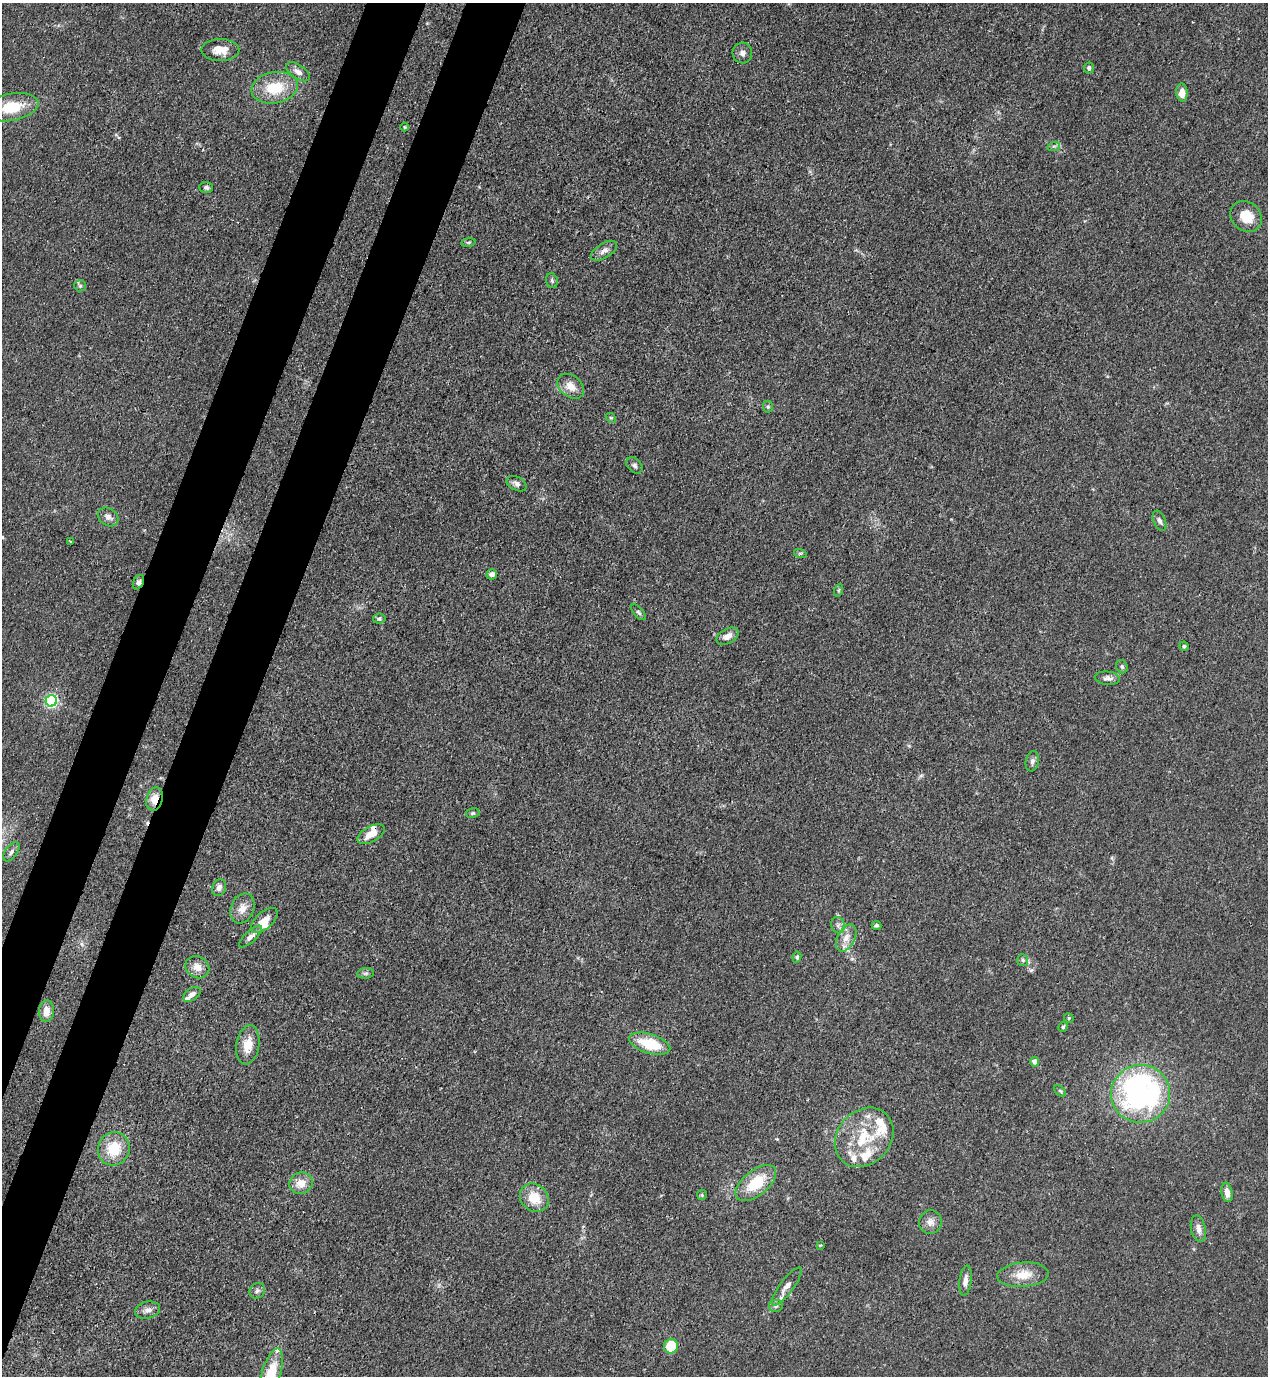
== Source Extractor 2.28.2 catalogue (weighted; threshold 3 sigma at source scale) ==
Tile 7 of 4 x 4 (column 3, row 2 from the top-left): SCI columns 2886-4151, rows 2791-4164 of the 5639 x 5578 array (HDU 1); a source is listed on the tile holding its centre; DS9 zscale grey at full resolution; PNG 1270 x 1378 px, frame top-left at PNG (2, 3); each listed source drawn as its Kron ellipse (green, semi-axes under 4 px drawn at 4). Shown black and unused: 8% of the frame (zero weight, under 3 of 4 exposures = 7% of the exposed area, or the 3 px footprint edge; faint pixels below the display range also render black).
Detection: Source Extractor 2.28.2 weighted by HDU 2 'WHT'; one run over the whole footprint, this tile lists its part. Background 0.0145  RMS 0.0024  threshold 0.0108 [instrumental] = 3 sigma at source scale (4.5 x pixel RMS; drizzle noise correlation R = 1.50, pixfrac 1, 0.05/0.05 arcsec/px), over >= 5 px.
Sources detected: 87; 1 inside a brighter object's white glare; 1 cosmic-ray / hot-pixel residue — neither listed nor drawn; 8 inside a brighter listed object's ellipse — not listed separately; the other 77 listed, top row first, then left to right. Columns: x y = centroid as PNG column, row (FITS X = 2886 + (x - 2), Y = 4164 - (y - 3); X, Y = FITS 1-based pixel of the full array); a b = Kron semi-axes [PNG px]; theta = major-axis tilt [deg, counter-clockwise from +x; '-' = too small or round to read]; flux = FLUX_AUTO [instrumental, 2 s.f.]
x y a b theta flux
220 50 19 11 0 3.3
742 53 10 10 - 1.1
1089 68 5 5 - 0.73
298 72 13 7 -35 1.5
275 88 23 15 10 8.5
1182 93 9 5 -87 2.6
11 107 27 13 11 9.2
405 127 4 4 - 0.23
1054 146 6 4 17 0.41
206 187 7 5 -4 0.6
1246 217 17 14 -40 5
468 242 7 3 9 0.34
604 251 15 7 32 1.4
552 281 8 5 -75 0.53
80 286 6 5 - 0.47
571 386 15 10 -39 2.8
768 407 6 5 - 0.4
611 418 5 4 - 0.35
634 465 9 6 -44 0.77
517 484 10 6 -29 0.94
108 517 11 8 -33 1.3
1159 521 10 6 -66 0.76
70 541 3 3 - 0.3
800 553 6 4 -18 0.41
492 574 5 5 - 1.1
138 582 8 5 64 0.79
839 590 6 4 71 0.36
639 612 9 4 -48 0.5
379 619 6 5 - 0.47
727 636 12 7 29 1.5
1184 646 4 4 - 0.35
1122 667 7 5 -60 0.54
1107 678 12 6 -5 1.1
51 701 6 5 - 45
1032 761 10 6 77 0.76
155 799 12 8 74 3.1
473 813 7 5 16 0.39
371 834 15 7 29 3.2
11 852 11 6 53 0.81
219 887 9 7 68 1.3
242 908 15 11 67 2.5
264 921 16 8 42 3.4
838 925 8 6 -74 0.95
876 925 5 4 - 0.41
250 937 15 5 43 1.5
846 938 14 8 63 2.4
797 957 6 4 82 0.46
1023 960 6 5 - 0.51
197 967 12 10 -31 2.1
366 973 8 5 6 0.56
192 994 9 6 36 1.3
46 1011 11 7 87 2.2
1069 1018 5 4 - 0.33
1063 1027 5 4 - 0.37
650 1044 21 9 -17 8.5
248 1045 20 11 80 4.2
1035 1062 5 4 - 1.2
1060 1091 7 4 -44 0.35
1141 1094 29 29 - 66
864 1137 32 26 47 13
114 1149 17 16 - 7.7
301 1183 12 10 17 3
756 1183 24 12 39 8.5
1227 1192 10 5 -81 1.8
702 1195 5 5 - 0.31
534 1198 15 13 -40 5.1
930 1222 12 11 - 1.8
1198 1229 13 7 -78 1.5
820 1245 4 3 - 0.22
1023 1275 26 12 4 4.5
965 1281 15 6 83 1.6
787 1286 23 7 53 2.1
257 1291 8 7 - 0.73
776 1306 7 6 - 0.65
148 1310 13 8 14 1.4
671 1346 7 7 - 7.3
271 1374 27 9 73 10
Overlapping masked pixels (flux is a lower limit): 2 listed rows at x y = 138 582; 155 799
Isophote crosses this tile's border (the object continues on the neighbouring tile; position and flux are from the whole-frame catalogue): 2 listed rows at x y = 11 107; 271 1374